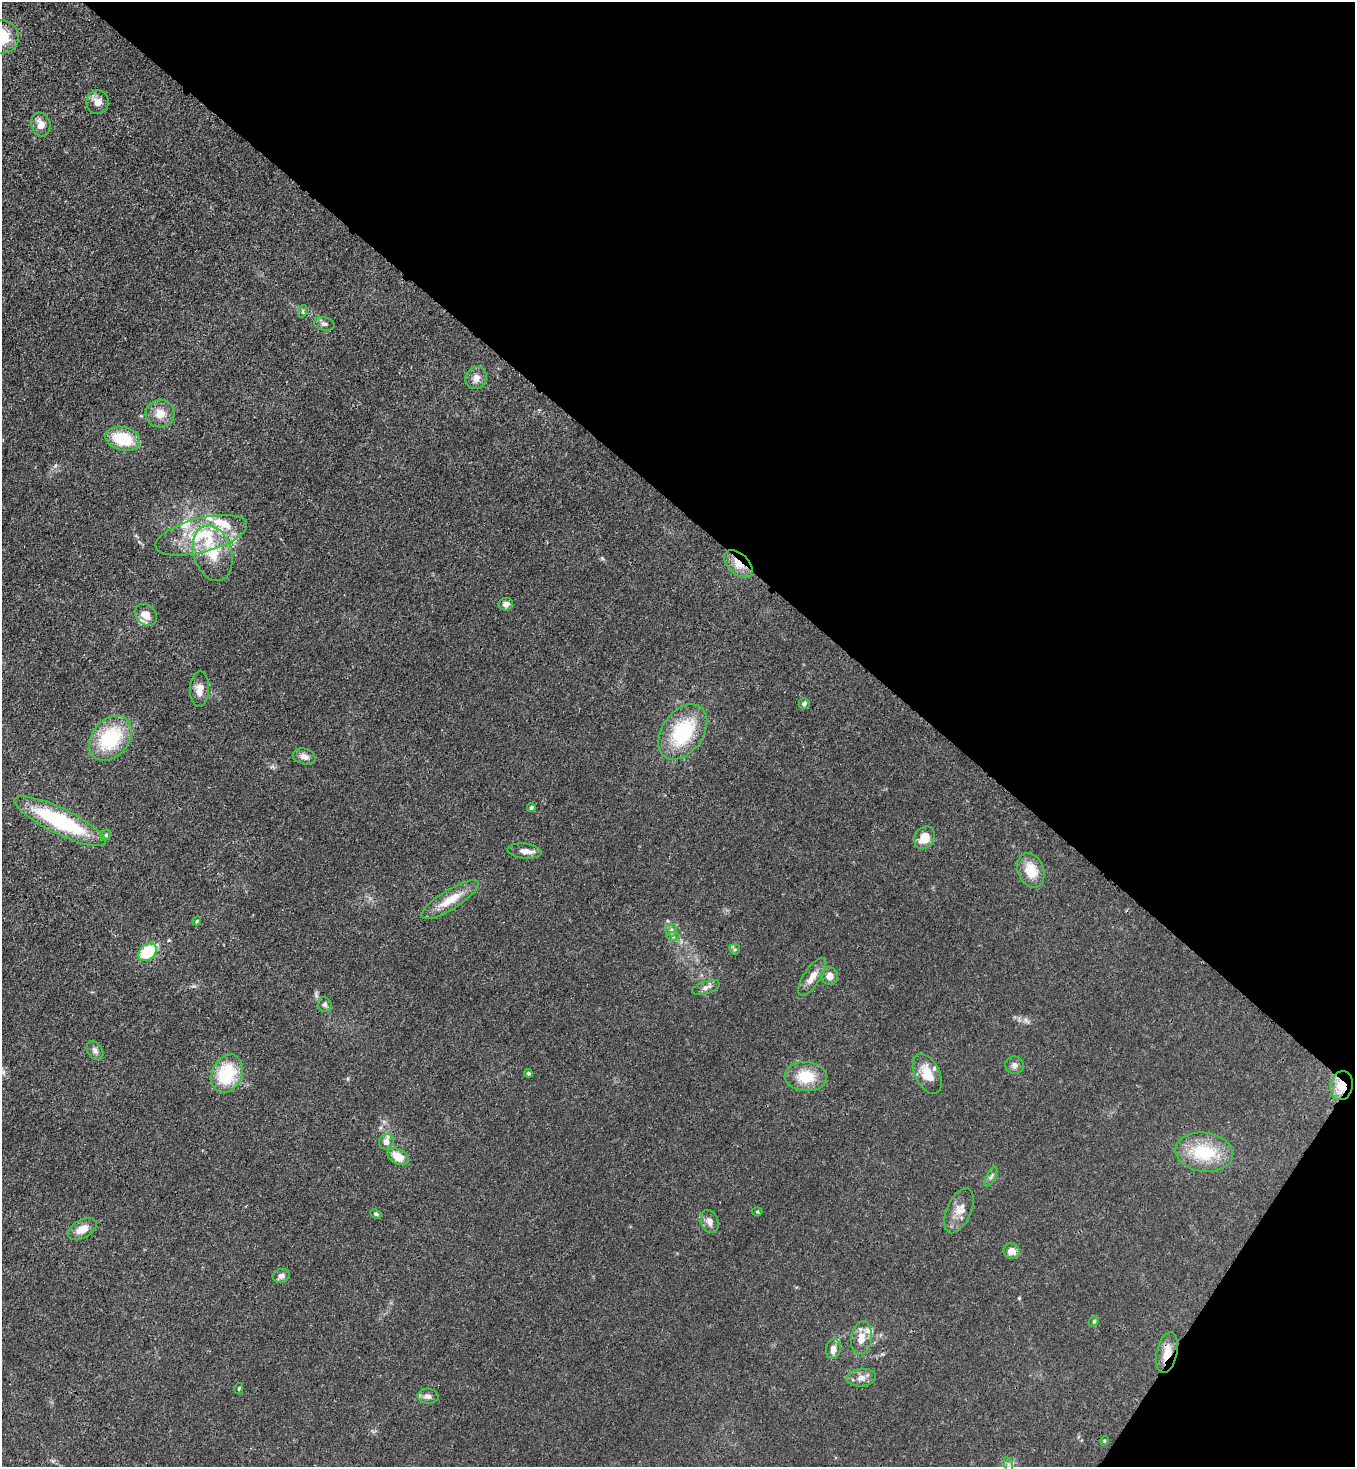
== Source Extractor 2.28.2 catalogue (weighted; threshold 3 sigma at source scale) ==
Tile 8 of 4 x 4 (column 4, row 2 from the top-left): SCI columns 4285-5637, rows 2994-4458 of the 6010 x 5988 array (HDU 1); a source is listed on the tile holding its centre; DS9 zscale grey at full resolution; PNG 1357 x 1469 px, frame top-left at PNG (2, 2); each listed source drawn as its Kron ellipse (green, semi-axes under 4 px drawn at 4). Shown black and unused: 37% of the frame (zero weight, under 3 of 4 exposures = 7% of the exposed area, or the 3 px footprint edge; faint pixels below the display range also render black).
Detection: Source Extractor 2.28.2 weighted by HDU 2 'WHT'; one run over the whole footprint, this tile lists its part. Background 0.0202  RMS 0.0027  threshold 0.0119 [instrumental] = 3 sigma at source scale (4.5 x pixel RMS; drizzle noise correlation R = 1.50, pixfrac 1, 0.05/0.05 arcsec/px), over >= 5 px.
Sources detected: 69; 8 inside a brighter listed object's ellipse — not listed separately; the other 61 listed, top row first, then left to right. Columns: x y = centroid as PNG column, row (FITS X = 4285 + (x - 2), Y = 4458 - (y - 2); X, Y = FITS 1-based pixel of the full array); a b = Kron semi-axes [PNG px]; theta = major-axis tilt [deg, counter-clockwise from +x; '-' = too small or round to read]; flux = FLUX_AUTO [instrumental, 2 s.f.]
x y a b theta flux
2 37 17 16 - 9.5
97 102 12 11 - 2.2
41 124 12 9 -72 2.6
303 311 6 4 73 0.43
324 324 10 6 -14 0.85
476 378 11 10 - 2
160 414 14 14 - 3.2
123 439 17 11 -15 9.7
201 535 47 17 14 15
213 553 28 19 -73 8.9
738 564 17 10 -43 3.6
506 604 7 6 - 1.3
146 615 12 9 -43 2.9
199 689 17 9 87 2.4
804 704 6 5 - 0.68
683 732 31 20 54 19
110 738 25 18 49 17
304 756 11 7 -16 1.5
531 807 4 4 - 0.41
60 821 50 13 -26 27
106 835 6 5 - 0.55
924 838 12 9 56 4.5
524 851 17 7 -6 2
1031 870 18 13 -68 5.6
450 900 33 9 32 5.6
197 921 4 3 - 0.3
671 930 6 6 - 0.63
673 937 6 4 -19 0.45
735 949 5 5 - 0.41
147 952 10 7 41 13
830 976 8 8 - 1.8
812 977 22 8 57 2.7
706 987 14 6 18 1.2
325 1005 7 7 - 0.9
95 1051 10 7 -56 1
1014 1065 9 8 - 1.2
528 1073 4 4 - 0.43
227 1074 20 15 67 14
927 1074 21 12 -64 5.1
806 1077 21 14 -4 7.2
1342 1086 14 11 79 6
386 1142 8 7 - 1.8
1204 1152 29 19 -7 13
398 1157 11 7 -29 4
991 1176 11 4 63 0.75
959 1211 24 12 66 3.4
757 1212 5 3 - 0.23
376 1214 6 4 -28 0.44
710 1222 12 8 -70 1.8
82 1229 15 9 29 3
1011 1251 8 7 - 2.3
281 1276 9 6 21 1
1094 1321 6 4 47 0.36
861 1338 17 10 80 2.9
833 1349 10 7 80 2
1167 1352 21 10 77 3.9
861 1378 14 9 6 1.8
239 1388 6 4 77 0.29
428 1396 10 7 -4 1.3
1104 1441 5 3 - 0.26
1008 1464 7 4 -71 0.52
Overlapping masked pixels (flux is a lower limit): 4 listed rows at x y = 738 564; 147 952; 1342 1086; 1167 1352
Isophote crosses this tile's border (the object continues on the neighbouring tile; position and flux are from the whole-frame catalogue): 1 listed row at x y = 2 37